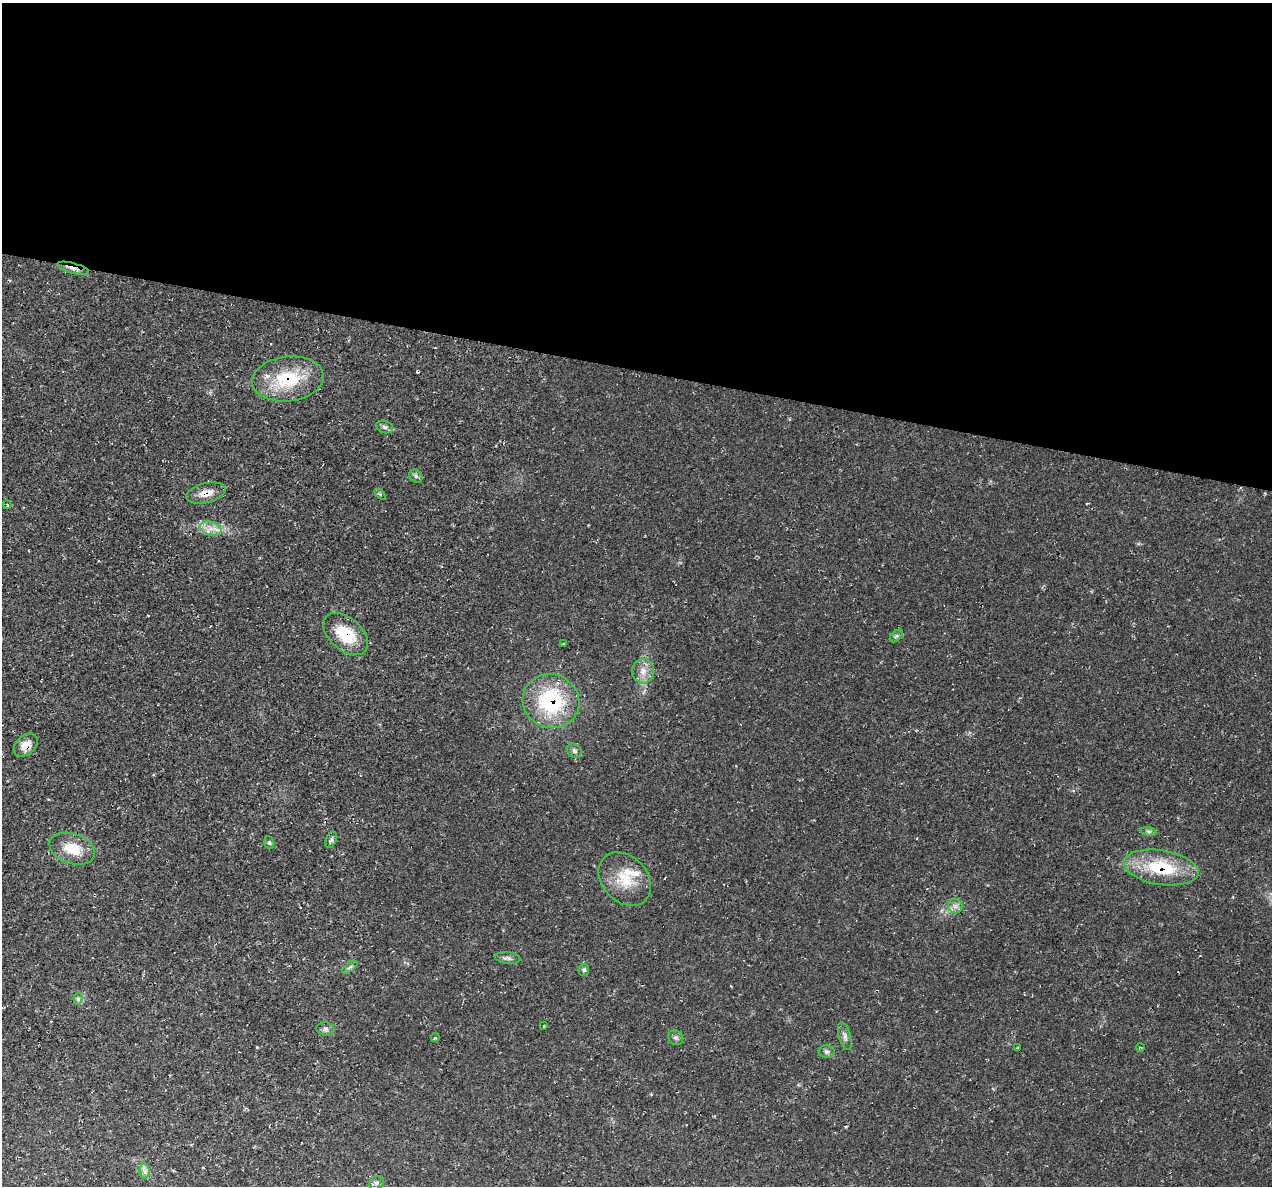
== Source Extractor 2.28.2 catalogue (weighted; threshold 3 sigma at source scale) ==
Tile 3 of 4 x 4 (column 3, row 1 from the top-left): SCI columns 2541-3810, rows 3675-4858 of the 5084 x 5107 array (HDU 1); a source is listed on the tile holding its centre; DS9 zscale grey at full resolution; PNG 1274 x 1188 px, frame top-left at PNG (2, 3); each listed source drawn as its Kron ellipse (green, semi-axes under 4 px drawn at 4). Shown black and unused: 31% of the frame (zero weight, under 2 of 3 exposures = <1% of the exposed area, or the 3 px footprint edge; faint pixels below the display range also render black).
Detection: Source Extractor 2.28.2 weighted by HDU 2 'WHT'; one run over the whole footprint, this tile lists its part. Background 0.0221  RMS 0.0062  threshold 0.0279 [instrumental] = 3 sigma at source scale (4.5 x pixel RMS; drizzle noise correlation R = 1.50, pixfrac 1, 0.05/0.05 arcsec/px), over >= 5 px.
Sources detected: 38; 2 inside a brighter listed object's ellipse — not listed separately; the other 36 listed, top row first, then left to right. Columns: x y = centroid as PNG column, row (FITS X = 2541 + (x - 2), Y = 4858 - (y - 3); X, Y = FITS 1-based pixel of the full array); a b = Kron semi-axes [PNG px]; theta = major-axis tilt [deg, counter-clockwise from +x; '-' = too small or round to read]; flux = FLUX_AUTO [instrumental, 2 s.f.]
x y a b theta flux
73 268 16 5 -15 3.6
288 379 36 22 7 34
385 427 9 6 -17 1.8
416 476 7 6 - 1.5
206 493 20 9 14 7.2
380 494 6 4 -45 0.82
7 505 4 3 - 0.93
211 529 11 6 -18 4.2
346 634 26 16 -42 22
896 636 8 4 44 1.3
564 644 3 3 - 1.1
643 671 12 11 - 5.8
551 701 28 27 - 54
26 745 14 9 41 7
574 751 8 6 -38 1.7
1149 831 8 4 -8 1.3
331 840 8 5 69 1.5
269 843 6 5 - 0.88
72 849 23 15 -19 15
1161 867 37 17 -9 36
625 879 30 22 -47 20
955 906 7 7 - 2.4
508 958 13 5 -6 2.1
350 967 9 4 35 1.4
584 970 6 5 - 1
78 999 6 4 79 1
544 1026 3 2 - 0.75
326 1029 9 6 -2 2
845 1036 14 6 -74 2.7
435 1038 4 3 - 0.65
676 1038 8 7 - 1.8
1018 1047 4 3 - 0.63
1140 1047 4 2 - 0.5
826 1052 8 6 1 1.7
145 1171 8 5 -89 2
376 1183 8 6 32 1.5
Overlapping masked pixels (flux is a lower limit): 6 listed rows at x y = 73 268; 288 379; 206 493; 346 634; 551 701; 1161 867